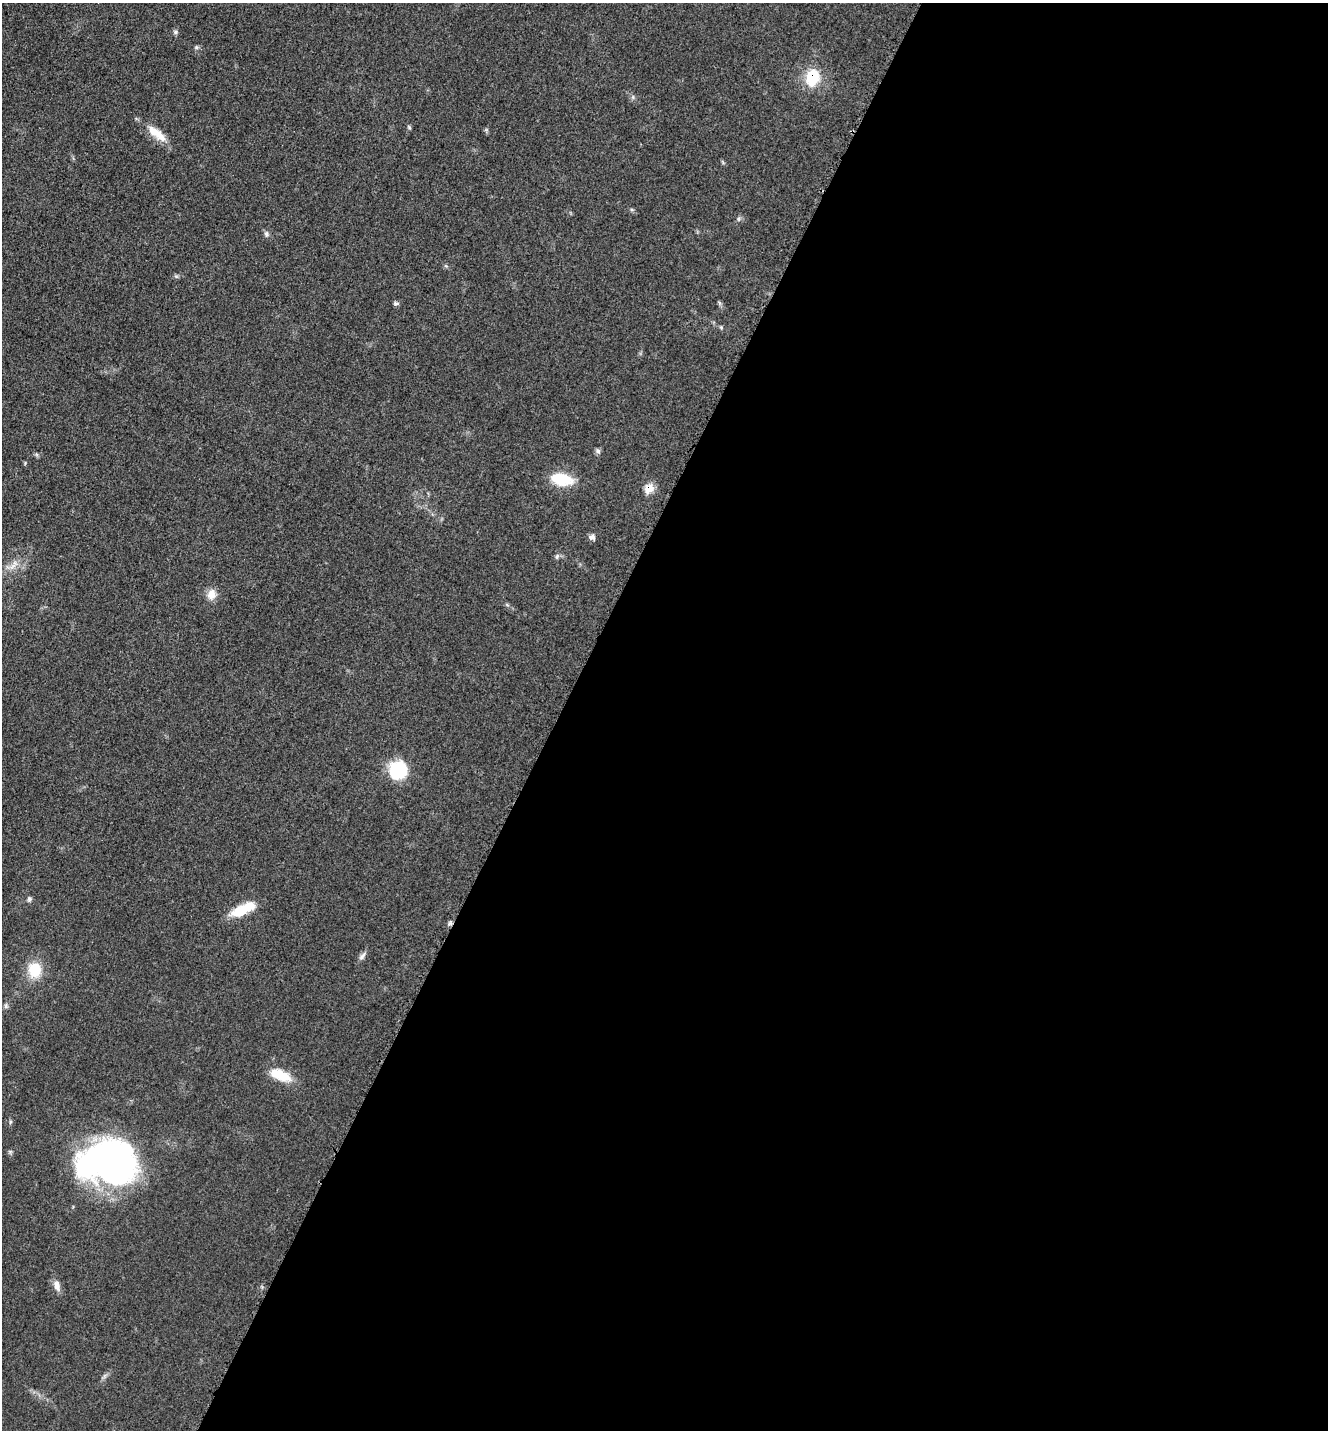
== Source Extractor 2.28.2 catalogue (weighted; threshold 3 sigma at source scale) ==
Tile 12 of 4 x 4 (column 4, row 3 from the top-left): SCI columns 4275-5600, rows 1474-2901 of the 5808 x 5777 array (HDU 1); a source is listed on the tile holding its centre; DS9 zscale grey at full resolution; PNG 1330 x 1432 px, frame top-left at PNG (2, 3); no overlay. Shown black and unused: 58% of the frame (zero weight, under 3 of 5 exposures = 4% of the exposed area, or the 3 px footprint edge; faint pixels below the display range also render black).
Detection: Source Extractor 2.28.2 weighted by HDU 2 'WHT'; one run over the whole footprint, this tile lists its part. Background 0.0634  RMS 0.006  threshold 0.0271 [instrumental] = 3 sigma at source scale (4.5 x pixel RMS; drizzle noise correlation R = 1.50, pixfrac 1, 0.05/0.05 arcsec/px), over >= 5 px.
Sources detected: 24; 1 inside a brighter object's white glare — not listed; the other 23 listed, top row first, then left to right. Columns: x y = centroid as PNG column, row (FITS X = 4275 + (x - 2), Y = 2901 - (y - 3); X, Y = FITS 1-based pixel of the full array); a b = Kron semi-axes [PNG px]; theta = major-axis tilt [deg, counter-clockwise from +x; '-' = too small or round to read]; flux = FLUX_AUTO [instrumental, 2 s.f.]
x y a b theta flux
175 32 6 5 - 1.2
196 47 6 5 - 0.99
812 77 19 14 71 20
409 127 6 4 -47 0.76
156 133 30 10 -39 11
266 234 8 6 69 1.6
396 303 8 4 0 1.2
598 451 7 6 - 1.5
561 479 27 13 -11 19
649 488 8 7 - 11
592 537 8 6 8 2.4
557 556 8 4 64 1.2
12 567 14 4 38 3.3
211 594 14 12 81 5.5
398 770 20 19 - 27
29 899 7 5 75 1.3
243 909 31 11 25 17
362 956 14 5 51 2.1
35 970 18 16 -80 16
6 1006 7 4 -89 1.1
280 1075 25 11 -22 15
103 1159 65 45 -21 190
57 1286 14 8 -76 4.1
Overlapping masked pixels (flux is a lower limit): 2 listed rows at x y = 812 77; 649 488